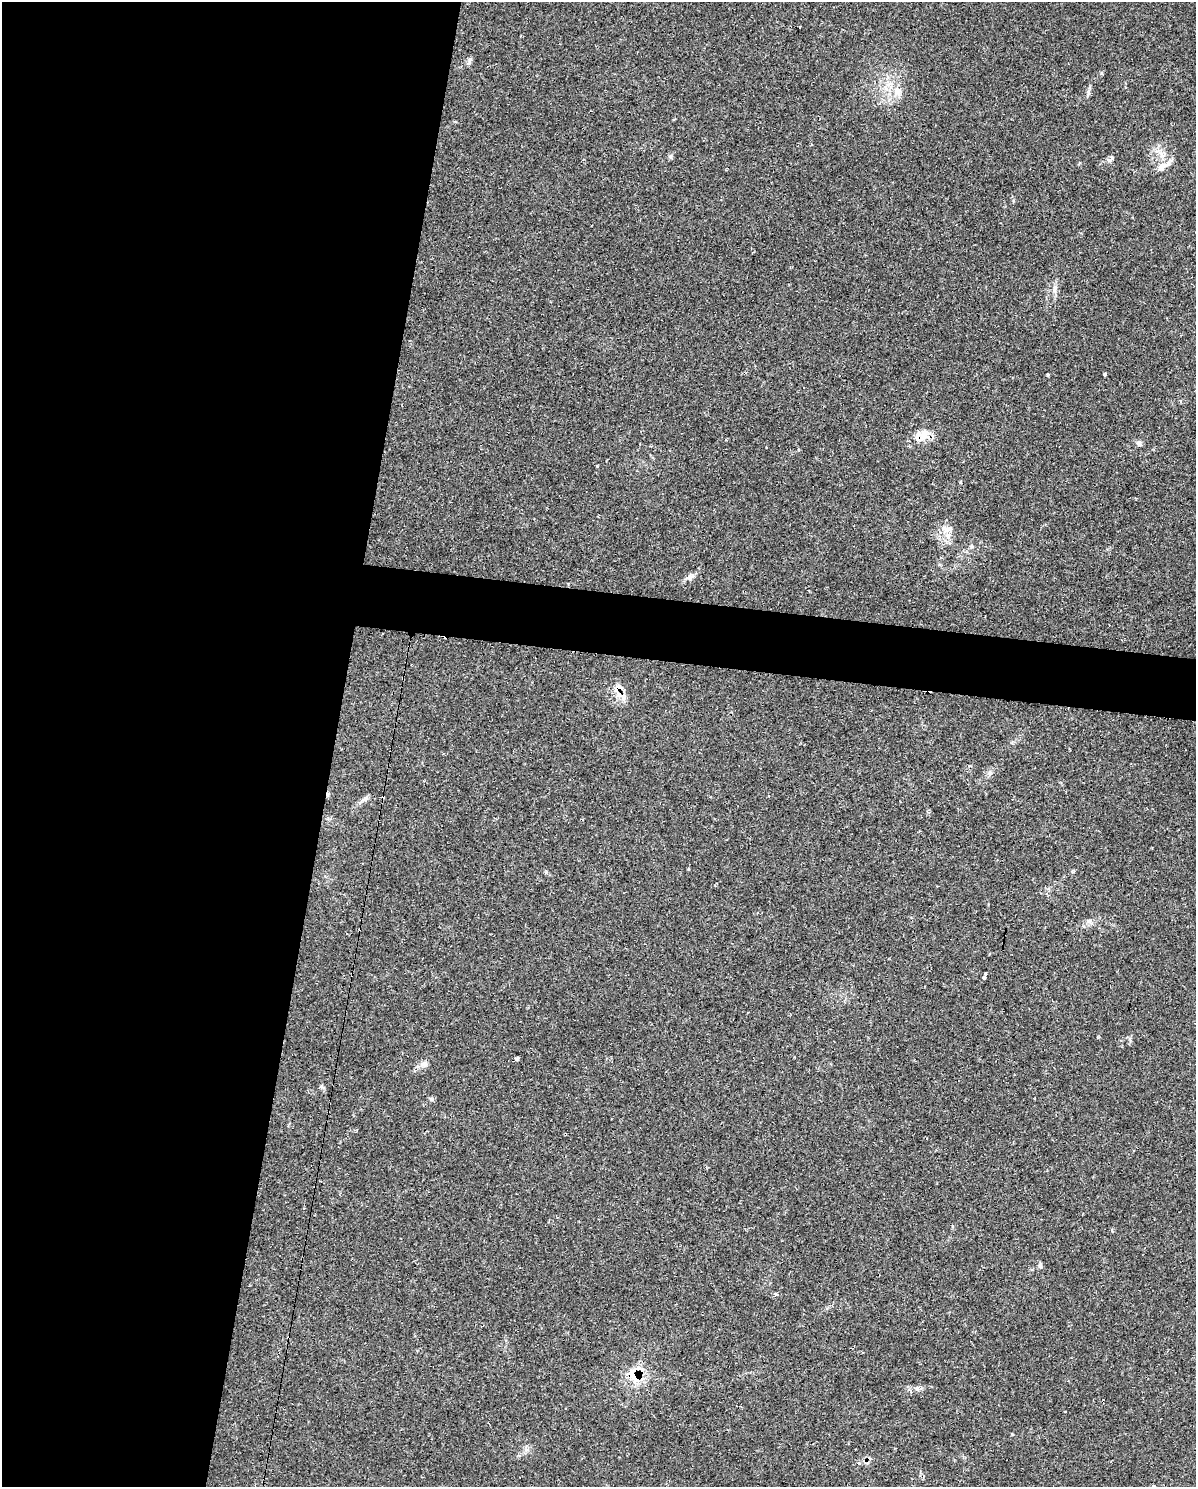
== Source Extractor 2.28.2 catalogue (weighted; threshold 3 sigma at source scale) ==
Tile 5 of 4 x 3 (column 1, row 2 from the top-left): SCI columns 8-1201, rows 1725-3209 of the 4834 x 4855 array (HDU 1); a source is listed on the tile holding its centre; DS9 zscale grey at full resolution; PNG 1198 x 1489 px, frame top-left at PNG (2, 2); no overlay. Shown black and unused: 31% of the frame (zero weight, under 2 of 3 exposures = <1% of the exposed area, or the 3 px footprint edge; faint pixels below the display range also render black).
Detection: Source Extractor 2.28.2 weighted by HDU 2 'WHT'; one run over the whole footprint, this tile lists its part. Background 0.046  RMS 0.005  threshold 0.0226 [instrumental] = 3 sigma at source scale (4.5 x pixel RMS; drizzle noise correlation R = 1.50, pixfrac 1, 0.05/0.05 arcsec/px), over >= 5 px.
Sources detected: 32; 4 cosmic-ray / hot-pixel residue — not listed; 2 inside a brighter listed object's ellipse — not listed separately; the other 26 listed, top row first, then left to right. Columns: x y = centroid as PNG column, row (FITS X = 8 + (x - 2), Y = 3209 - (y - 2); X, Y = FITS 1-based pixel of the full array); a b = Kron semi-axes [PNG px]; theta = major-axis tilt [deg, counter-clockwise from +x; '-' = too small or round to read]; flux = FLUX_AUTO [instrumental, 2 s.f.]
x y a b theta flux
800 27 3 3 - 1.3
470 61 11 4 71 1.1
897 91 14 9 -75 4.5
1110 159 11 5 46 1.4
1163 166 19 8 26 4
1055 289 12 4 81 1.7
1047 374 3 3 - 1.9
1105 374 4 3 - 0.82
921 436 24 13 30 7.6
1139 443 7 6 - 1.6
597 466 3 3 - 1.5
949 529 11 8 0 2.8
691 577 11 8 45 1.9
403 678 3 2 - 0.4
621 696 21 6 -40 4
990 773 6 4 89 1.1
365 799 13 5 32 1.8
1089 921 6 5 - 1.1
985 977 4 3 - 1.6
516 1058 4 3 - 1.5
424 1064 10 7 44 2
1040 1265 7 5 73 0.95
776 1294 4 3 - 1.8
635 1375 23 18 70 12
917 1388 8 4 46 1.2
859 1463 5 4 - 0.8
Overlapping masked pixels (flux is a lower limit): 4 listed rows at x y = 921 436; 403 678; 621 696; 635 1375
Unlisted compact peaks at least as high as the median listed source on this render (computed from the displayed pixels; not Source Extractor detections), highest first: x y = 431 1099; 1101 73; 321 1086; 546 872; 670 156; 1088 93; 1012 1434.